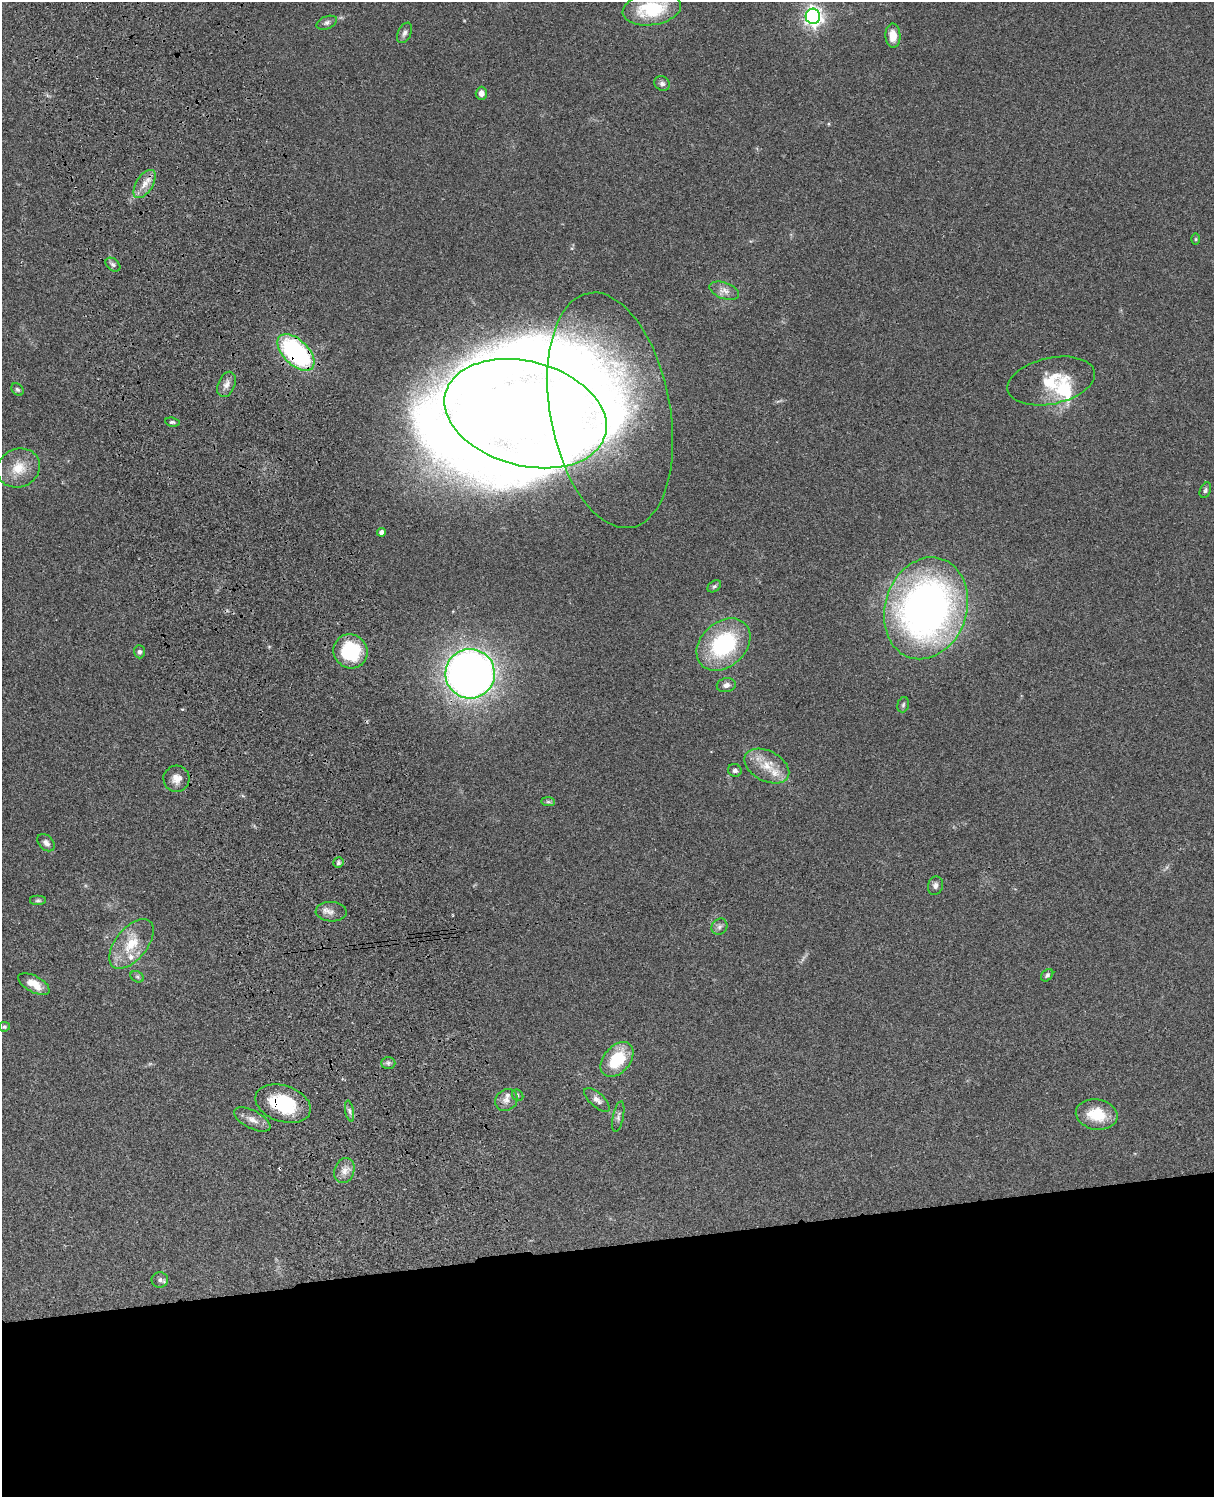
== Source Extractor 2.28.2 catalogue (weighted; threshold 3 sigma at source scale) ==
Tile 11 of 4 x 3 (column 3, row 3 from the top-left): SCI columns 2545-3756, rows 278-1772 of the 5086 x 4926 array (HDU 1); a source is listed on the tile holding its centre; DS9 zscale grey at full resolution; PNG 1216 x 1499 px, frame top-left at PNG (2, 2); each listed source drawn as its Kron ellipse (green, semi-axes under 4 px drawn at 4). Shown black and unused: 17% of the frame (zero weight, under 3 of 4 exposures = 6% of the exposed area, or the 3 px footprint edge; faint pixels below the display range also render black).
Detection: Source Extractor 2.28.2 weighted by HDU 2 'WHT'; one run over the whole footprint, this tile lists its part. Background 0.0961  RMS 0.0063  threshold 0.0282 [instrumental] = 3 sigma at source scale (4.5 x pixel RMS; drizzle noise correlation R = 1.50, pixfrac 1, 0.05/0.05 arcsec/px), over >= 5 px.
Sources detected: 64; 2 inside a brighter object's white glare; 1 cosmic-ray / hot-pixel residue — neither listed nor drawn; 5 inside a brighter listed object's ellipse — not listed separately; the other 56 listed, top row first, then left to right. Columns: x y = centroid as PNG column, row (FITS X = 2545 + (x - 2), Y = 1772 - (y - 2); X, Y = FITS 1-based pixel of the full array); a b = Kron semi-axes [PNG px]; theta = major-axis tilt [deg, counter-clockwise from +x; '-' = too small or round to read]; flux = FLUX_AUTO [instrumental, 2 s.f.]
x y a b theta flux
652 9 29 16 9 36
813 16 7 7 - 270
327 23 11 6 22 1.9
404 33 11 6 64 2.3
893 36 12 7 -87 7.8
662 83 8 6 -31 2.1
481 93 6 6 - 3.2
144 184 16 8 57 6
1196 239 6 4 -90 0.73
113 265 8 5 -40 1.8
724 291 15 8 -20 4.2
296 352 23 12 -44 100
1051 381 44 23 12 25
226 384 13 8 66 3.8
17 389 7 5 -43 1.2
610 410 119 60 -79 250
526 414 82 52 -15 1700
172 422 7 4 -8 1.2
19 468 22 19 23 14
1205 490 8 5 68 1.3
382 532 4 4 - 2.5
714 586 7 5 37 1.3
926 608 52 41 72 330
723 644 30 22 42 62
350 651 17 16 - 38
139 652 6 5 - 1.7
470 674 25 24 - 460
726 685 9 7 12 2.8
903 705 8 5 74 1.2
767 766 24 15 -28 13
735 770 7 6 - 1.9
176 779 13 13 - 5.5
548 802 7 4 -1 1.1
46 843 10 7 -44 2.7
338 863 5 5 - 1.3
935 886 9 7 73 2.4
38 901 8 5 0 1.3
331 912 15 10 -2 4.3
719 927 8 7 - 2.1
131 944 29 16 51 18
1047 975 7 5 47 1.5
137 977 7 5 -30 1.2
34 984 17 8 -28 8.4
4 1027 6 4 9 1
617 1059 20 13 50 27
388 1063 7 6 - 1.5
518 1095 6 5 - 1
506 1100 12 10 39 4.1
597 1100 16 7 -43 3.5
283 1104 28 18 -18 39
350 1111 10 4 -79 1.7
1097 1114 21 15 -9 16
618 1117 15 5 79 2.2
252 1120 20 9 -27 5.4
344 1171 13 9 69 4.9
160 1280 8 7 - 2.1
Overlapping masked pixels (flux is a lower limit): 3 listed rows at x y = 296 352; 470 674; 283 1104
Isophote crosses this tile's border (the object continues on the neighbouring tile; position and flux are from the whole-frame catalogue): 1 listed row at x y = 652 9